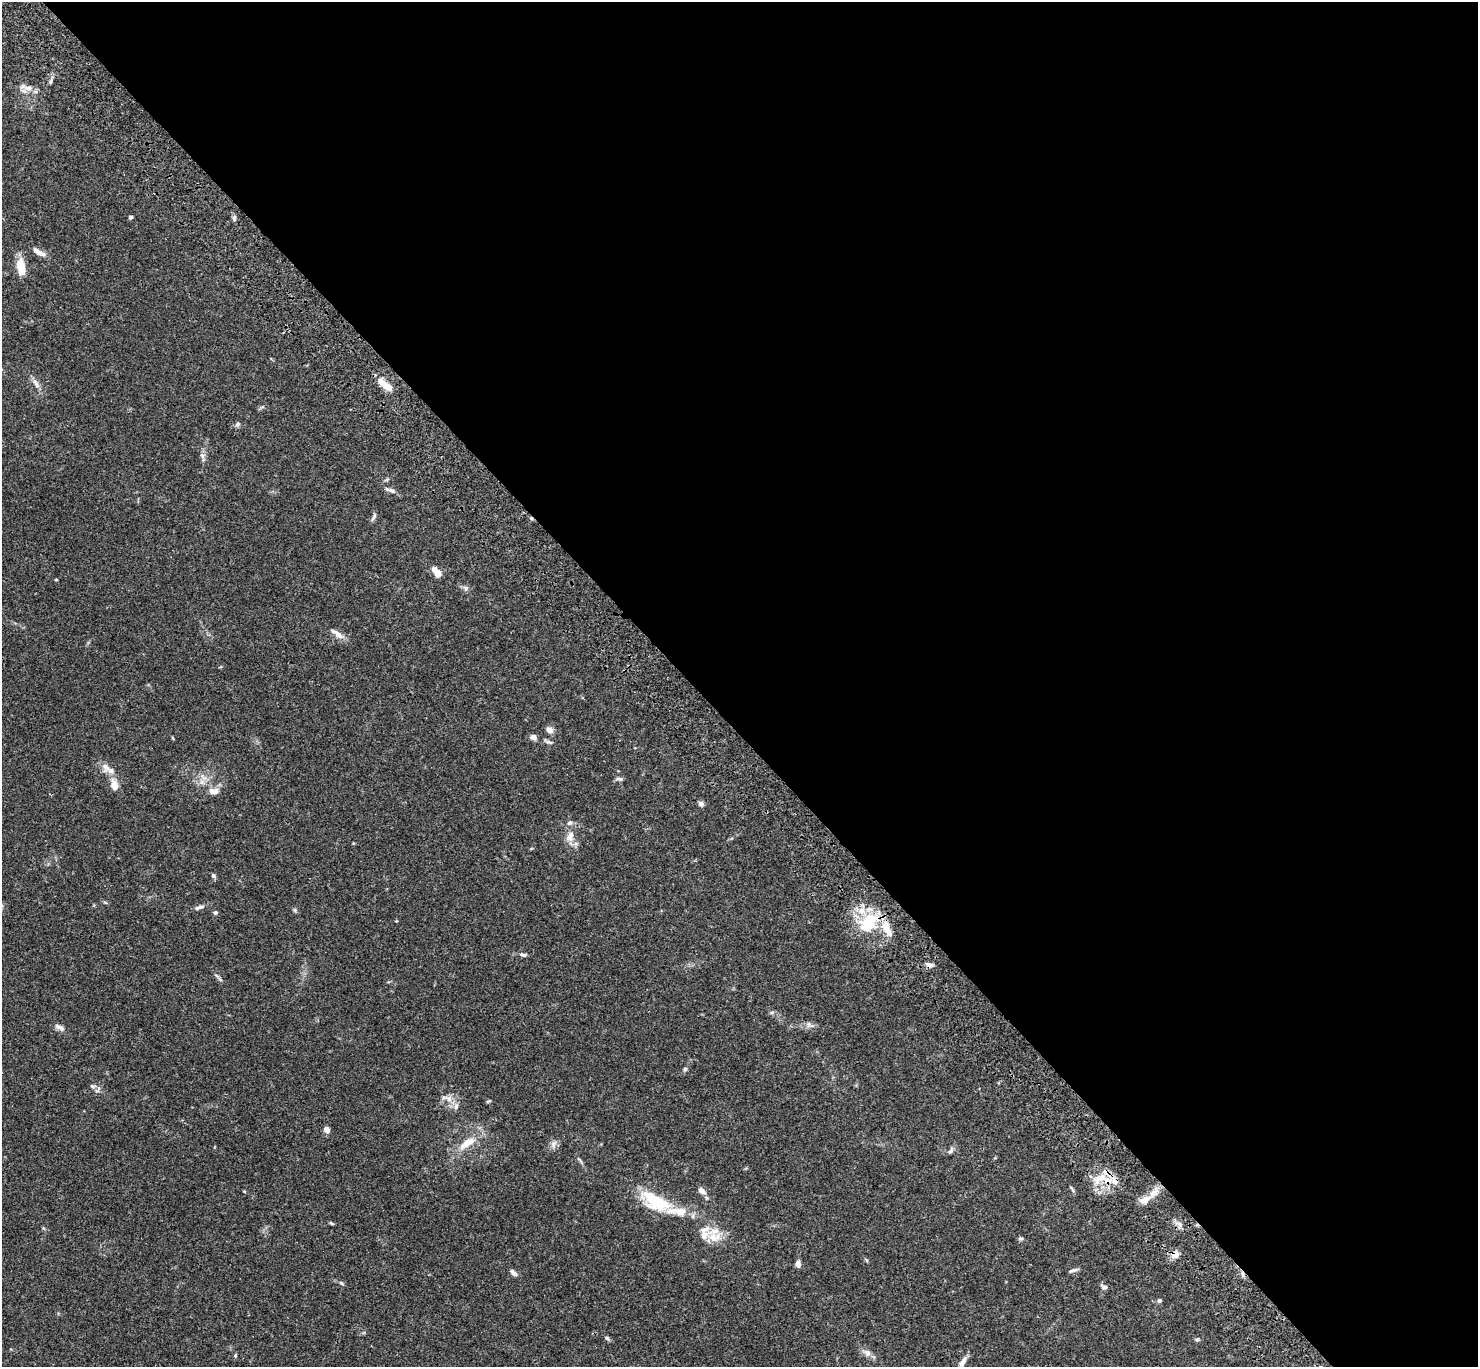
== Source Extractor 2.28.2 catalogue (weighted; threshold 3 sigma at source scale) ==
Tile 8 of 4 x 4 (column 4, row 2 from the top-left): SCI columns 4530-6005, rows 2974-4338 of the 6107 x 6088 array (HDU 1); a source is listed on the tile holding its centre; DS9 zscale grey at full resolution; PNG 1480 x 1369 px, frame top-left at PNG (2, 2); no overlay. Shown black and unused: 53% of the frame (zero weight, under 3 of 4 exposures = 6% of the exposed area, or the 3 px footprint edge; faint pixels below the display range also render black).
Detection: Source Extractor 2.28.2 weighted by HDU 2 'WHT'; one run over the whole footprint, this tile lists its part. Background 0.0643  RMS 0.0058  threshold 0.0261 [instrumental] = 3 sigma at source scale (4.5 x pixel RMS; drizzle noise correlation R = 1.50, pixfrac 1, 0.05/0.05 arcsec/px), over >= 5 px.
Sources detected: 79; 2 cosmic-ray / hot-pixel residue — not listed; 13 inside a brighter listed object's ellipse — not listed separately; the other 64 listed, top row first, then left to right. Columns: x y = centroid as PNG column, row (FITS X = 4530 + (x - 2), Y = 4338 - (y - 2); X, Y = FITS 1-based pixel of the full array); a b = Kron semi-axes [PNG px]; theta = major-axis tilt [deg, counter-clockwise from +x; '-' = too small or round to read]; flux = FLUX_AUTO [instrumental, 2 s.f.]
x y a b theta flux
51 81 9 3 81 1.2
28 88 18 8 22 4.2
130 217 4 4 - 1.2
234 218 7 5 78 1.1
38 252 17 6 -29 4.4
21 267 18 9 -80 10
36 384 15 6 -58 3
386 386 14 9 -26 5.7
238 424 8 5 37 1.1
202 457 14 4 -76 1.9
390 490 16 5 -18 2.1
374 517 13 4 66 1.3
436 572 12 7 -53 5.5
56 580 4 2 - 0.48
465 588 8 6 -67 1.5
337 634 23 6 -36 3.9
549 730 10 7 -10 2.7
533 737 7 6 - 2.3
548 742 14 4 -21 1.4
105 767 15 10 -86 3.8
619 779 9 5 -10 1.3
114 784 16 9 -76 5.3
214 791 11 7 2 4.4
701 804 6 6 - 1.9
569 823 7 6 - 1.4
570 836 15 9 61 4.9
213 876 6 6 - 1.1
199 907 15 5 16 2.2
295 910 6 4 -89 0.83
215 912 6 5 - 0.87
869 922 30 18 45 24
523 955 10 5 -10 1.5
929 965 11 5 -1 1.9
809 1024 7 4 -90 1.2
60 1027 14 6 -31 2.6
685 1069 6 5 - 1
93 1086 10 5 -15 1.4
449 1099 11 9 -52 4
327 1130 6 6 - 3.1
467 1143 27 10 33 10
553 1144 12 7 81 2.4
950 1151 10 6 52 1.7
580 1161 11 2 -55 1
1101 1178 24 10 25 8.9
702 1191 11 7 -36 3.1
1154 1193 17 9 47 5.9
656 1202 38 19 -29 26
693 1216 6 5 - 1.3
331 1223 6 3 -27 0.75
1179 1224 10 7 -77 2.3
713 1237 15 12 -28 8.7
1021 1238 8 4 0 0.89
1175 1254 9 8 - 4.8
798 1263 9 6 89 2.3
1073 1270 12 4 20 1.4
513 1273 11 6 -47 1.9
341 1283 7 4 -36 0.94
1104 1287 10 6 -23 1.7
1159 1300 6 5 - 0.91
607 1338 7 5 -60 0.97
1197 1339 6 5 - 1
867 1353 9 7 -56 2.7
235 1355 5 4 - 0.74
963 1362 15 6 60 3.6
Overlapping masked pixels (flux is a lower limit): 3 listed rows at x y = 869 922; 1101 1178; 1175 1254